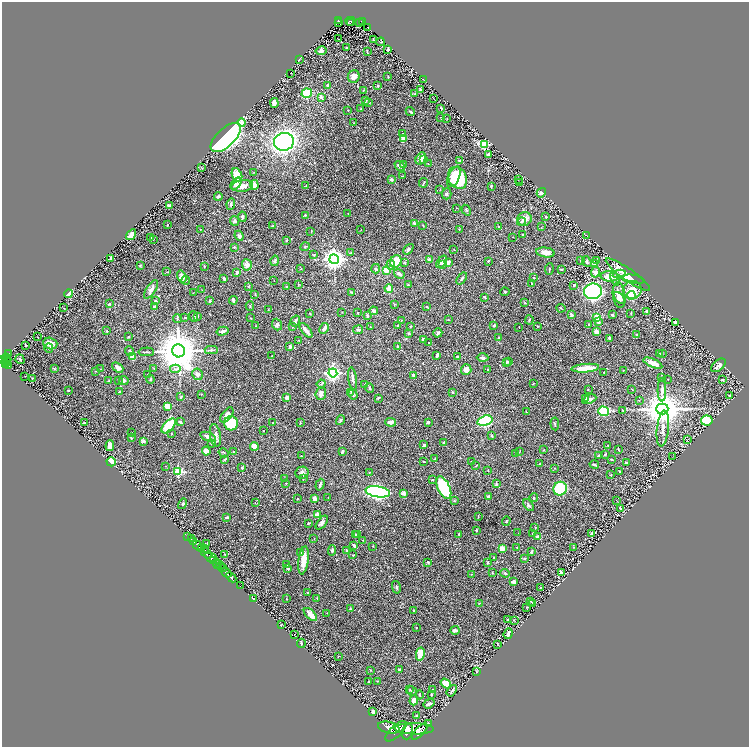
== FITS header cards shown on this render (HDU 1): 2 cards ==
NAXIS1  =                 1494
NAXIS2  =                 1489

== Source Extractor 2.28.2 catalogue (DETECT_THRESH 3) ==
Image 1494 x 1489 px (HDU 1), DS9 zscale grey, zoomed out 1/2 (1 PNG px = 2 x 2 image px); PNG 751 x 749 px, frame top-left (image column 2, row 1489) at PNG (2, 2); each listed source drawn as its Kron ellipse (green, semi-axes under 4 px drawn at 4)
Background 0.593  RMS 0.017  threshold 0.0523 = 3 sigma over >= 5 px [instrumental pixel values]
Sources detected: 515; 30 cannot appear on this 1/2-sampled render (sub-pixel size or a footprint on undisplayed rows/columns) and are neither listed nor drawn; the other 485 listed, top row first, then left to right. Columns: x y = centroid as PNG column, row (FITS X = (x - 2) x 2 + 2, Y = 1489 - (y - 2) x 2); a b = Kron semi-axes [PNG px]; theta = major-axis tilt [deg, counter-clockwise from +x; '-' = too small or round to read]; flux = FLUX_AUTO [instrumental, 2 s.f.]
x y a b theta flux
339 20 4 2 - 95
351 21 5 3 - 96
338 22 2 1 - 16
362 22 4 2 - 120
350 23 3 1 - 16
360 23 2 1 - 13
368 27 2 1 - 0.54
338 39 2 1 - 1.7
373 39 3 2 - 1.9
381 42 4 1 - 1.7
346 47 2 2 - 1.7
388 50 3 2 - 4.1
321 51 6 3 11 13
367 52 4 2 - 2.3
299 59 4 1 - 2.1
291 73 2 1 - 1.3
354 77 6 6 - 19
388 77 3 1 - 1.4
423 79 2 1 - 1.9
327 85 3 3 - 4.9
378 85 3 3 - 3.6
363 90 2 2 - 1.4
420 90 3 2 - 5.9
307 93 5 4 - 89
415 94 3 2 - 1.4
321 97 3 3 - 9.9
434 99 2 1 - 0.94
366 101 4 2 - 3.4
274 103 5 4 - 21
369 103 3 2 - 1.9
441 108 2 2 - 2.7
360 109 2 1 - 0.85
348 110 3 2 - 1.1
410 112 5 3 - 3.8
441 118 3 2 - 2.1
447 119 2 2 - 1
242 123 4 3 - 31
354 123 2 1 - 0.98
403 134 3 3 - 3.6
226 137 19 9 43 1200
403 139 4 3 - 30
284 142 10 9 - 1300
484 144 4 3 - 210
489 155 3 3 - 9.2
421 158 6 4 60 31
424 159 4 3 - 10
459 161 2 2 - 4.5
428 164 4 2 - 2.1
403 165 3 3 - 5.5
400 166 6 3 -38 12
202 168 3 2 - 1.6
254 172 3 2 - 1.1
237 175 7 5 -64 76
403 176 3 2 - 1.7
454 177 11 5 67 86
458 178 11 9 -61 140
391 179 3 3 - 8.4
519 179 2 1 - 1.2
424 183 5 2 - 2.6
520 183 3 2 - 2.1
236 184 7 4 51 21
254 185 5 4 - 16
242 186 11 6 5 22
306 186 3 2 - 1.5
491 186 3 2 - 3.3
440 190 3 2 - 1.7
541 193 5 4 - 11
447 194 5 4 - 6
218 197 4 3 - 6.3
231 204 6 2 83 6.4
169 206 3 3 - 22
456 208 2 2 - 1.2
466 210 5 4 - 4.5
348 213 2 2 - 1.3
305 215 3 3 - 2.8
242 217 5 3 - 6.1
546 217 2 2 - 3.5
525 219 7 7 - 21
235 221 5 4 - 6.4
521 222 4 3 - 3.8
414 223 3 3 - 5.7
167 225 2 2 - 1.3
423 225 3 2 - 1.5
273 226 4 2 - 3.6
499 227 4 2 - 2.5
541 227 3 2 - 1.2
200 229 3 2 - 1.1
361 230 2 1 - 0.79
459 230 3 2 - 2
311 231 3 2 - 1.9
131 235 6 3 56 41
523 235 2 2 - 4.1
586 235 4 2 - 1.6
239 236 5 4 - 8.3
513 237 2 1 - 0.87
151 238 2 1 - 0.87
153 240 2 2 - 0.99
287 240 3 2 - 1.4
234 247 4 3 - 3.3
305 247 4 2 - 3
408 249 6 4 47 7.8
454 250 2 1 - 1.3
545 252 9 5 -7 25
351 253 3 3 - 5.6
314 255 3 2 - 2.4
111 258 3 3 - 8.6
334 259 5 4 - 2500
429 260 2 2 - 34
597 260 3 2 - 1.8
275 261 5 3 - 4.5
396 261 6 5 - 66
488 261 3 2 - 2.8
580 261 4 3 - 3.4
405 262 3 3 - 2.5
441 262 7 4 51 14
448 262 3 2 - 16
587 262 6 4 -51 6.8
443 264 3 2 - 4.6
595 264 4 4 - 5.5
247 265 5 5 - 17
391 265 5 4 - 6.8
140 266 4 3 - 2.2
204 266 2 2 - 2.4
301 269 3 2 - 1.8
376 269 5 3 - 4
549 269 6 2 84 3
561 269 3 2 - 3
386 270 3 3 - 44
167 272 2 2 - 1.3
237 272 3 2 - 9.1
595 272 5 4 - 16
399 274 5 3 - 8.7
619 274 6 3 12 6.6
628 275 27 6 -35 72
609 276 9 5 -3 46
182 277 6 4 -72 18
224 278 3 2 - 6.6
534 278 3 2 - 1.8
462 279 7 3 53 6.8
615 279 7 4 -73 7.9
633 279 11 4 -10 71
186 280 4 3 - 2.9
274 280 2 1 - 0.89
299 284 3 3 - 2.4
532 284 3 2 - 2.1
408 285 3 2 - 4.5
574 285 3 2 - 3.3
248 286 3 2 - 1.7
286 287 3 2 - 2.8
389 288 4 4 - 26
151 289 10 5 57 14
202 290 3 1 - 1.2
632 290 9 9 - 50
593 291 9 8 - 1000
352 292 4 2 - 3.4
505 292 4 3 - 2.7
193 293 2 1 - 0.95
69 294 4 3 - 23
255 294 2 2 - 2.5
619 295 13 6 -84 37
631 295 4 4 - 58
485 297 4 2 - 4.7
619 298 7 4 -48 17
233 300 4 2 - 7.2
155 301 3 3 - 4
210 301 4 2 - 3.4
525 303 4 2 - 1.5
109 304 3 2 - 4.4
394 304 3 3 - 2.4
250 306 5 2 - 2.7
154 307 3 3 - 6
427 307 3 2 - 2.5
63 308 3 2 - 1.4
561 308 4 1 - 2
268 309 2 2 - 1.3
374 311 4 3 - 8.2
646 311 3 3 - 5.5
342 312 2 2 - 1.3
358 313 3 2 - 2.1
631 313 4 2 - 2.2
310 314 3 2 - 2.2
367 315 2 2 - 19
571 315 4 3 - 8.4
612 315 3 3 - 3.1
194 317 5 2 - 8.2
197 317 3 3 - 2.5
597 317 2 2 - 72
185 318 3 2 - 1.7
250 318 2 2 - 1.6
177 319 4 3 - 3.3
401 320 2 2 - 1.2
449 320 3 2 - 1.8
529 320 5 2 - 3.9
295 321 6 3 58 5.7
599 322 4 3 - 3.7
675 323 3 3 - 9.2
277 324 6 4 -70 6.9
589 324 2 2 - 1.7
494 325 4 2 - 3.2
256 326 4 3 - 2.6
398 326 2 2 - 4.1
410 326 2 2 - 2.4
537 326 3 2 - 1.4
292 327 3 2 - 2.8
370 327 3 2 - 1.1
519 327 2 1 - 1.4
324 328 5 3 - 12
306 330 8 3 -50 18
358 330 5 3 - 4.8
106 331 3 3 - 2.8
223 331 6 3 15 11
597 332 3 3 - 24
438 333 5 3 - 7.8
409 334 3 3 - 3.9
637 334 2 2 - 3.8
38 337 2 1 - 1
128 337 3 2 - 2.6
499 338 4 2 - 4.9
609 338 3 2 - 4.7
423 339 4 2 - 6.1
299 340 3 2 - 1.5
429 343 2 1 - 1.2
50 344 7 5 -17 25
25 345 2 2 - 2
290 346 4 3 - 8.2
397 346 3 2 - 2
49 348 5 3 - 4.3
211 350 6 3 -3 4.3
130 351 5 4 - 7.8
178 351 6 6 - 15000
146 352 7 2 1 4
9 353 2 1 - 49
660 353 3 2 - 1.4
662 354 4 2 - 2.1
437 355 4 2 - 9
271 356 2 2 - 2.2
457 356 2 2 - 2.6
7 357 4 3 - 260
133 357 4 4 - 35
483 358 6 4 -1 7.8
7 359 4 3 - 300
20 359 5 3 - 4
3 360 3 2 - 290
7 361 2 1 - 58
509 362 3 2 - 5.7
6 363 2 2 - 140
506 363 4 2 - 3.4
653 363 10 4 -23 34
718 365 8 5 40 11
8 366 4 2 - 190
118 367 6 4 -38 19
585 368 14 3 5 96
54 369 3 3 - 2.8
101 369 2 1 - 2
154 369 2 2 - 1.9
175 369 5 4 - 7.8
488 369 3 2 - 3
466 370 5 5 - 20
623 370 2 2 - 1.9
95 371 3 2 - 1.4
604 372 2 2 - 3.2
333 373 4 4 - 720
197 374 6 5 - 15
148 375 3 2 - 2.7
413 375 3 2 - 4.5
25 376 2 1 - 0.81
661 377 3 2 - 1.5
32 378 2 2 - 1.6
150 379 4 3 - 4.2
352 379 11 3 -82 11
668 379 2 2 - 1.6
118 380 3 2 - 1.6
124 380 5 3 - 9.6
722 380 3 2 - 3.6
109 381 4 1 - 2.9
321 384 4 3 - 4
533 384 3 2 - 1.7
365 385 4 3 - 3.4
370 388 4 3 - 5.2
588 389 3 3 - 2.2
632 389 2 2 - 1.6
68 390 2 2 - 3
662 390 12 3 89 13
120 392 4 2 - 3.2
351 392 3 2 - 2.3
453 392 3 2 - 2.8
201 394 3 2 - 1.7
321 394 6 5 - 12
353 394 5 4 - 5.7
730 396 3 2 - 3.2
181 397 4 2 - 2.7
287 397 4 3 - 14
378 398 3 2 - 3.3
586 398 3 2 - 2.7
589 399 7 3 23 13
639 400 3 2 - 1
167 406 4 3 - 30
662 409 6 5 - 10000
623 410 3 3 - 1.8
604 411 5 4 - 140
526 412 3 2 - 1.3
227 415 9 5 52 17
341 420 5 3 - 4.9
707 420 6 5 - 95
485 421 8 5 17 330
180 422 4 3 - 5.3
272 422 2 2 - 1.1
391 422 5 3 - 18
428 422 4 4 - 4.2
84 423 3 3 - 2.5
231 423 7 7 - 130
300 423 3 2 - 1.5
555 424 6 3 -84 4.2
169 426 9 5 48 130
663 429 18 6 84 28
263 431 2 2 - 2.3
131 432 2 1 - 0.8
171 434 3 2 - 1.7
215 435 11 5 -81 15
492 436 4 2 - 2.9
208 437 8 4 -19 16
131 438 3 3 - 2.2
687 440 3 2 - 1.1
143 441 2 2 - 31
444 442 3 3 - 5.1
211 444 2 2 - 1.3
424 445 3 3 - 7.5
608 445 2 2 - 1.8
110 446 5 3 - 19
254 446 4 3 - 25
618 449 3 2 - 2.5
544 450 3 1 - 1.2
206 451 4 3 - 22
342 451 3 2 - 5.3
520 451 3 2 - 1.5
233 452 2 2 - 3.2
223 453 5 3 - 3.5
516 453 3 2 - 1.6
605 454 3 2 - 3.1
301 456 2 2 - 2.9
599 456 3 2 - 4.1
672 456 2 2 - 1
225 459 3 3 - 3.1
435 459 4 3 - 3.8
611 459 3 2 - 3.3
424 461 3 2 - 2.7
111 462 4 3 - 99
471 462 3 2 - 3.2
626 463 3 2 - 6
540 464 3 2 - 1.5
594 465 4 2 - 3.2
166 466 2 2 - 0.99
476 466 3 2 - 1.9
242 468 4 3 - 3.1
555 468 3 2 - 1.5
488 470 3 2 - 1.7
620 471 2 2 - 2.4
178 472 3 3 - 220
369 472 2 2 - 1.3
302 473 7 6 - 12
611 475 2 2 - 2
285 479 2 2 - 1
303 479 3 2 - 1.9
432 480 3 2 - 3
286 483 3 2 - 1.6
496 484 4 3 - 4.3
320 485 6 3 72 7.1
444 488 12 6 -64 180
560 489 7 6 - 160
378 492 12 5 -8 790
404 493 3 2 - 23
488 496 3 3 - 7.7
328 497 2 2 - 1
534 498 4 3 - 3.3
297 499 2 2 - 2.8
314 499 4 3 - 17
454 501 4 3 - 2.9
617 501 3 2 - 1.4
255 503 3 2 - 1.4
182 504 5 3 - 3.3
528 505 7 3 -55 6.5
620 509 3 2 - 6.4
318 515 2 2 - 64
227 517 3 2 - 6.2
478 517 2 2 - 1.5
506 521 4 2 - 2.3
308 523 2 2 - 3.5
322 523 8 4 52 10
535 528 4 3 - 3
476 530 2 2 - 3.3
518 533 2 1 - 0.71
591 533 3 3 - 9.5
355 534 4 3 - 3.2
459 534 3 2 - 3.5
533 534 3 2 - 2.1
357 535 3 2 - 2.5
187 536 3 2 - 75
538 537 2 2 - 29
191 539 3 2 - 84
314 539 2 1 - 0.91
363 540 3 2 - 1.1
194 542 3 2 - 180
207 543 2 1 - 1.5
354 545 3 2 - 7.4
198 546 6 2 -46 990
373 546 3 2 - 1.6
517 547 3 3 - 2.3
573 547 2 1 - 1.1
502 548 4 4 - 18
201 549 3 2 - 450
205 549 2 1 - 110
332 550 5 3 - 6.3
346 550 3 3 - 3.4
531 552 4 3 - 4.2
206 553 6 2 -47 1900
300 553 3 3 - 4
225 554 3 3 - 2.5
353 555 3 2 - 2
211 557 6 3 -22 1000
494 557 2 2 - 3.1
524 558 3 3 - 2.3
303 560 14 5 82 46
213 561 3 1 - 220
428 562 3 3 - 3.4
487 562 3 3 - 4.7
217 564 5 3 - 650
287 565 3 2 - 3.8
220 566 4 2 - 370
223 568 4 2 - 390
288 568 3 2 - 4.7
561 572 3 3 - 10
226 573 6 2 -40 810
492 573 3 2 - 1.4
505 573 5 3 - 5.6
471 574 3 2 - 1.1
231 577 6 3 -44 1400
513 581 3 2 - 13
240 585 3 2 - 56
396 587 6 3 -77 3.9
540 588 2 1 - 1.6
308 593 2 2 - 2.9
317 598 3 2 - 1.5
253 599 2 1 - 0.96
286 599 2 2 - 1.3
531 601 2 1 - 1.3
479 603 3 3 - 1.8
532 603 3 2 - 4.8
527 607 2 1 - 1.8
350 609 3 3 - 1.8
414 610 3 3 - 2.2
327 613 2 1 - 0.68
310 614 8 3 -44 42
508 619 3 2 - 3.1
514 620 4 1 - 1.4
281 625 3 2 - 1.4
416 628 2 1 - 1.5
455 630 4 3 - 12
508 634 5 2 - 11
294 635 2 1 - 1
301 643 4 1 - 2.1
497 644 2 1 - 1
420 654 6 3 78 58
338 656 2 2 - 1.1
370 670 2 1 - 1.3
399 670 3 3 - 3.5
477 672 3 2 - 1.1
378 681 3 2 - 1.5
369 682 2 2 - 2.2
446 683 6 4 -35 61
432 689 2 2 - 1
410 690 3 2 - 1.8
412 691 5 3 - 4.3
452 691 6 3 55 6.9
431 694 2 2 - 2.1
419 695 4 2 - 2.5
414 700 5 4 - 22
429 704 6 2 21 8
373 712 3 3 - 11
417 715 3 2 - 5.4
429 723 4 2 - 3.2
389 728 11 5 -12 4700
414 729 19 5 -2 6000
396 731 13 5 43 4900
420 731 10 4 47 3700
407 732 8 5 71 2900
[30 sub-pixel or undisplayed-footprint detections neither listed nor drawn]